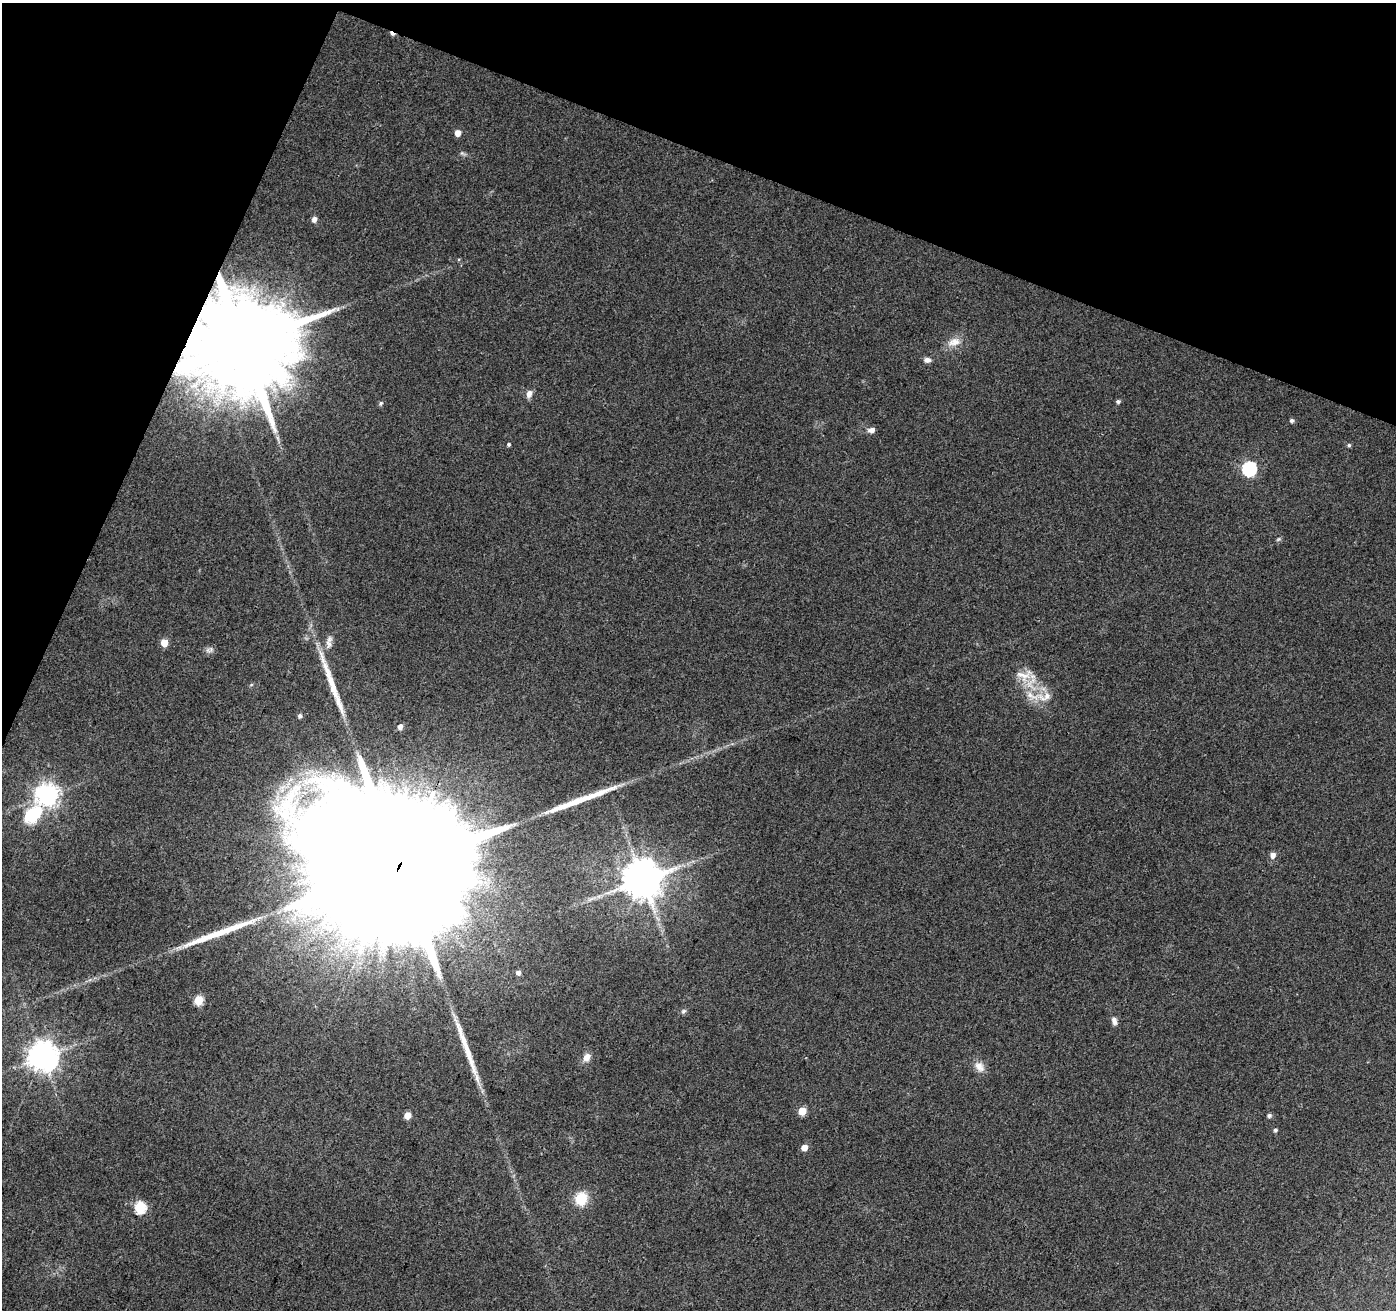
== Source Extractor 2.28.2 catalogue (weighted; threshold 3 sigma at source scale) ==
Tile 2 of 4 x 4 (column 2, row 1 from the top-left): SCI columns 1403-2796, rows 4197-5504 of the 5586 x 5714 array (HDU 1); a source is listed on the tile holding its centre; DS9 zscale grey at full resolution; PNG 1398 x 1312 px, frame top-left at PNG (2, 3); no overlay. Shown black and unused: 19% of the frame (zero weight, under 3 of 4 exposures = <1% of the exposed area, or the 3 px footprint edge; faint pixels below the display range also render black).
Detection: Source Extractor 2.28.2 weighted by HDU 2 'WHT'; one run over the whole footprint, this tile lists its part. Background 0.0372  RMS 0.004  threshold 0.0182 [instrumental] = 3 sigma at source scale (4.5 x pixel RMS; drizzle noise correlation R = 1.50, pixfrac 1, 0.0396/0.0396 arcsec/px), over >= 5 px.
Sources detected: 48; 1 inside a brighter object's white glare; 1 cosmic-ray / hot-pixel residue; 4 long thin detections or spike segments (spike, bleed or trail) — not listed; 1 inside a brighter listed object's ellipse — not listed separately; the other 41 listed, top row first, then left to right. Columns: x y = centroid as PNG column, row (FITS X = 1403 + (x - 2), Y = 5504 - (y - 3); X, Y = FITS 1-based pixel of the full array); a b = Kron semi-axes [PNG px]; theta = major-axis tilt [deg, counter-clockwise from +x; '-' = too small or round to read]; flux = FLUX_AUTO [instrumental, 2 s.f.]
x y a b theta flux
457 133 5 5 - 3.7
462 153 8 4 -30 0.8
314 219 7 6 - 1.5
954 342 19 11 16 4.6
242 343 28 23 59 12000
927 360 8 6 -4 1.7
529 394 10 7 68 2.1
1118 401 5 4 - 0.94
381 403 6 5 - 0.84
1291 420 5 4 - 1.1
871 430 7 5 8 2.3
508 444 4 4 - 0.67
1349 445 4 4 - 0.76
1249 469 7 6 - 68
1279 539 6 5 - 0.68
164 643 5 5 - 7
329 644 14 7 -87 2.3
1024 675 26 16 5 7.6
1032 696 25 9 -25 6.1
300 716 5 4 - 0.98
400 727 5 5 - 2
283 788 21 10 37 6.9
47 795 8 8 - 310
33 814 29 18 46 19
1273 855 7 6 - 2
402 860 99 33 65 72000
643 880 11 10 - 1400
518 973 5 5 - 1.4
198 1000 5 5 - 15
683 1011 8 5 40 0.92
1114 1021 10 6 -75 1.8
43 1056 9 9 - 630
587 1057 11 8 65 2.9
979 1067 16 11 -46 3.5
802 1111 5 5 - 8.8
407 1115 5 5 - 5.2
1269 1115 5 4 - 1
1275 1130 4 4 - 0.87
804 1148 5 5 - 4.3
581 1199 13 12 - 10
140 1207 6 6 - 33
Overlapping masked pixels (flux is a lower limit): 2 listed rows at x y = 242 343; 402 860